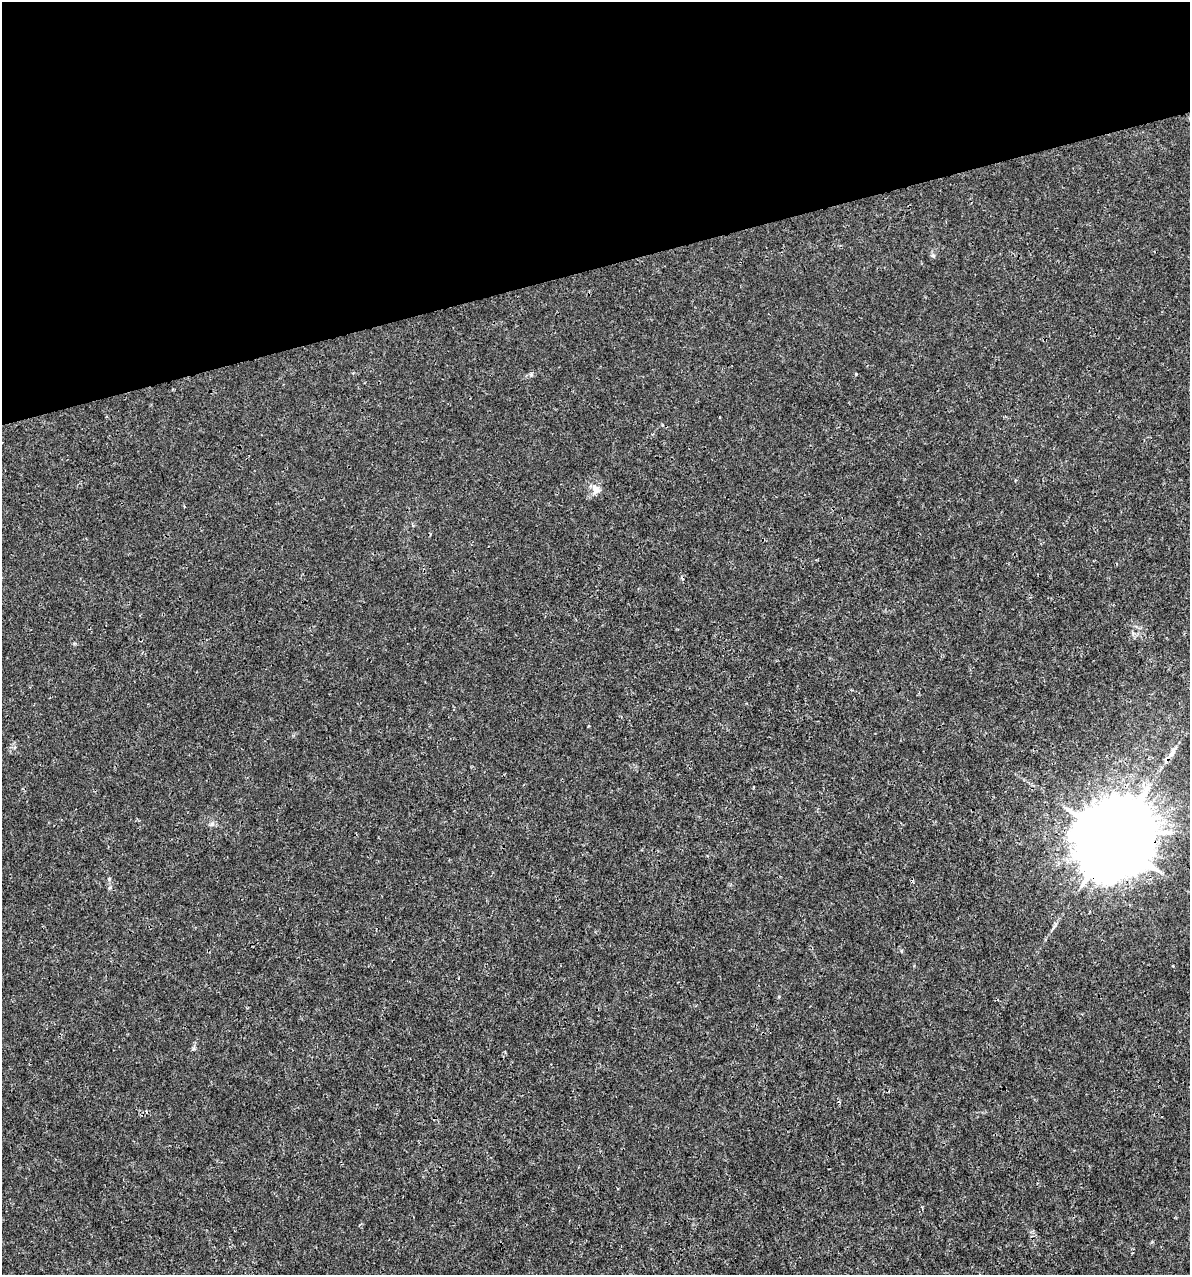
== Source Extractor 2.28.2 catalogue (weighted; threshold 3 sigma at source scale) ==
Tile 3 of 4 x 4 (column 3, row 1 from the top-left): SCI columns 2468-3655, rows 3819-5091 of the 4886 x 5091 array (HDU 1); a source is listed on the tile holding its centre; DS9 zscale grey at full resolution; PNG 1192 x 1277 px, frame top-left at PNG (2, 2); no overlay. Shown black and unused: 21% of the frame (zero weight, under 3 of 4 exposures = <1% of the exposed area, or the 3 px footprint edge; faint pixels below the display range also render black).
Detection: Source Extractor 2.28.2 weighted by HDU 2 'WHT'; one run over the whole footprint, this tile lists its part. Background 3.56e-04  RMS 8.5e-04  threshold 0.00384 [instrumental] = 3 sigma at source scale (4.5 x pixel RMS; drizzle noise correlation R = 1.50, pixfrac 1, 0.0396/0.0396 arcsec/px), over >= 5 px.
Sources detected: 9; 1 cosmic-ray / hot-pixel residue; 1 long thin detection or spike segment (spike, bleed or trail) — not listed; the other 7 listed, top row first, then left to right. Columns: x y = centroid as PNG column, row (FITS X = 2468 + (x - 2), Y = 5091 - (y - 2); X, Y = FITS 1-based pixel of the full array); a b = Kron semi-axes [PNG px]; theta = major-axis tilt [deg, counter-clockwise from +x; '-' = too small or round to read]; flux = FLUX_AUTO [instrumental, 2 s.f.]
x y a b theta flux
933 256 6 5 - 0.15
856 374 3 3 - 0.098
596 489 15 12 -66 0.72
212 824 6 6 - 0.21
1113 839 22 20 54 1500
110 888 6 4 45 0.12
901 951 5 4 - 0.099
Overlapping masked pixels (flux is a lower limit): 1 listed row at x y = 1113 839